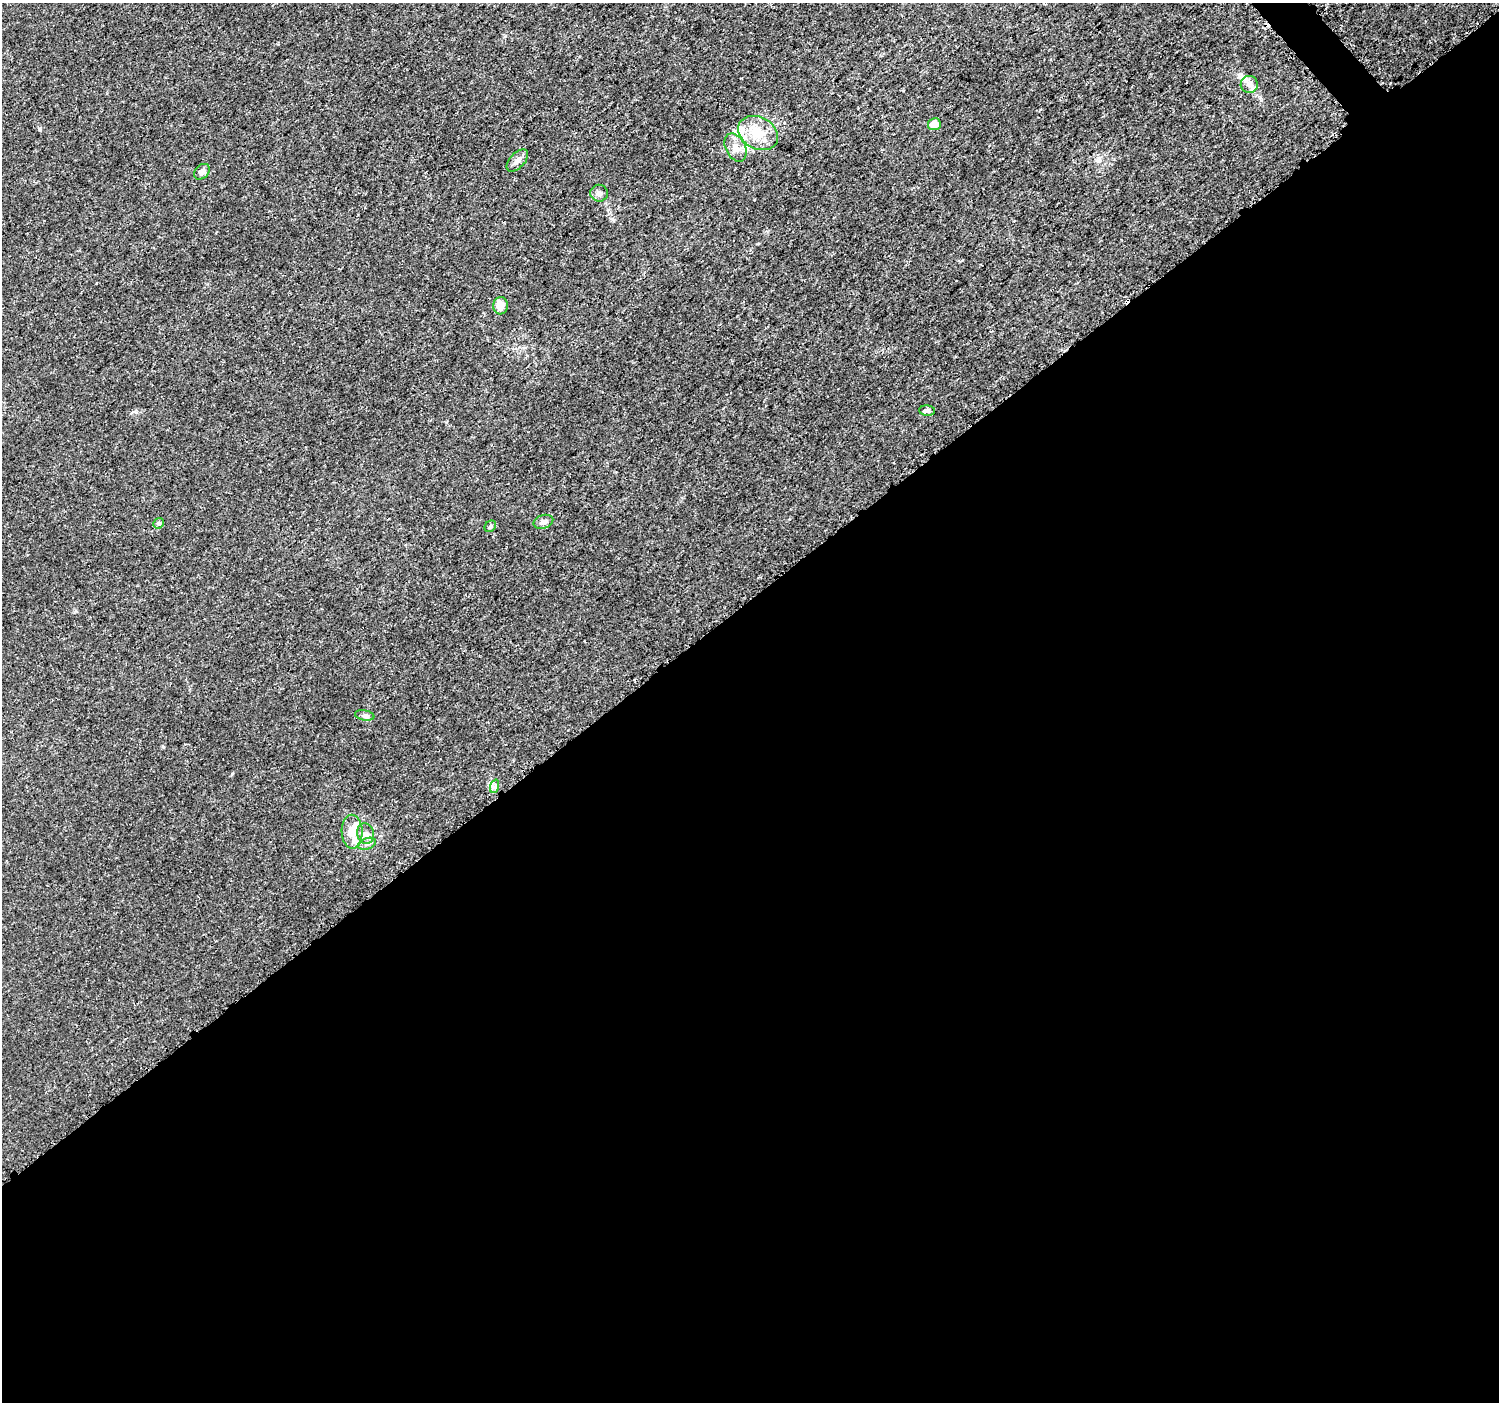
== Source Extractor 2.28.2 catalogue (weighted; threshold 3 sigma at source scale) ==
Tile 15 of 4 x 4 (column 3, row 4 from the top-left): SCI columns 3017-4513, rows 165-1564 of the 6039 x 5993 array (HDU 1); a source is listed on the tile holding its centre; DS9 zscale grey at full resolution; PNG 1501 x 1404 px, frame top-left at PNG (2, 3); each listed source drawn as its Kron ellipse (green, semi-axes under 4 px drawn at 4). Shown black and unused: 58% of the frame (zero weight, under 3 of 5 exposures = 2% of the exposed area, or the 3 px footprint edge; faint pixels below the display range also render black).
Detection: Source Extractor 2.28.2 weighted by HDU 2 'WHT'; one run over the whole footprint, this tile lists its part. Background 0.0015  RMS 6.9e-04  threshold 0.0031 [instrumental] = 3 sigma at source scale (4.5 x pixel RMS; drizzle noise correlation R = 1.50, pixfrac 1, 0.0396/0.0396 arcsec/px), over >= 5 px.
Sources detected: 22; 1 inside a brighter object's white glare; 1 cosmic-ray / hot-pixel residue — neither listed nor drawn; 3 inside a brighter listed object's ellipse — not listed separately; the other 17 listed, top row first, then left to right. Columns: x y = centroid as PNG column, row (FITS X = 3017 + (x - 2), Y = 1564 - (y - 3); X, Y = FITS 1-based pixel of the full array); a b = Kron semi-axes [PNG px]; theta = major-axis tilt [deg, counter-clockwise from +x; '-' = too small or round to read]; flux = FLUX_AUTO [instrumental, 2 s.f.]
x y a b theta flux
1249 84 8 8 - 0.37
934 124 6 6 - 0.67
758 133 21 15 -29 1.8
736 147 15 10 -64 0.62
517 160 13 7 46 0.37
202 172 9 6 45 0.3
599 193 9 8 - 0.28
500 306 9 7 82 0.69
927 411 8 5 -3 0.19
543 522 10 6 18 0.28
159 523 5 5 - 0.13
490 526 6 5 - 0.12
365 715 10 5 -10 0.2
495 786 7 4 71 0.16
352 832 17 10 -89 0.88
365 834 10 8 -75 0.41
367 844 9 5 21 0.23
Unlisted compact peaks at least as high as the median listed source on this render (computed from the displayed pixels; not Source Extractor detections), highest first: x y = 39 129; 136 412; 163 747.